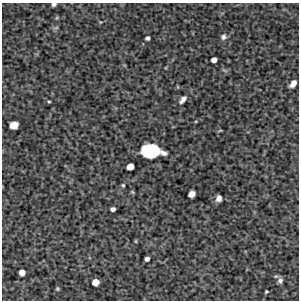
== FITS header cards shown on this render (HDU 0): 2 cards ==
NAXIS1  =                  297 /Length X axis
NAXIS2  =                  298 /Length Y axis

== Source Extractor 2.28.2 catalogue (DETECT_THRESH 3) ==
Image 297 x 298 px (HDU 0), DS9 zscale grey, 1 PNG px = 1 image px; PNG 301 x 302 px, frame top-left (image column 1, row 298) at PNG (2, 3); no overlay
Background 5040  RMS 240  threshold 714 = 3 sigma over >= 5 px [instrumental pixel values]
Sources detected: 24; all 24 listed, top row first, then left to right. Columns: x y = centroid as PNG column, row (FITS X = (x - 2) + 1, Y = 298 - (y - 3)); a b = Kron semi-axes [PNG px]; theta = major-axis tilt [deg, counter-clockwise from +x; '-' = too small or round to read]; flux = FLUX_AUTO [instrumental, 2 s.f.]
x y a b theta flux
54 4 5 4 - 4.3e+04
56 28 7 4 19 2.3e+04
223 37 7 7 - 4.9e+04
148 38 4 4 - 4.1e+04
214 60 5 4 - 9.2e+04
293 84 7 5 49 1.1e+05
183 99 11 6 51 6.9e+04
49 102 3 3 - 1.6e+04
14 125 7 6 - 1.6e+05
220 130 5 3 - 1.4e+04
150 151 13 10 1 1.6e+06
163 153 6 4 -19 6.3e+04
130 167 6 5 - 1.8e+05
123 185 5 4 - 2.1e+04
192 194 6 5 - 1.6e+05
219 198 6 5 - 8.4e+04
113 209 5 4 - 4.7e+04
136 241 5 3 - 1.5e+04
147 259 4 4 - 5.7e+04
22 272 5 5 - 9.8e+04
280 281 8 7 - 5.6e+04
95 282 6 5 - 1.9e+05
57 289 4 3 - 1.8e+04
266 292 4 3 - 2.0e+04
At the frame edge (FLAGS 8, measured only in part): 1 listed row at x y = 54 4